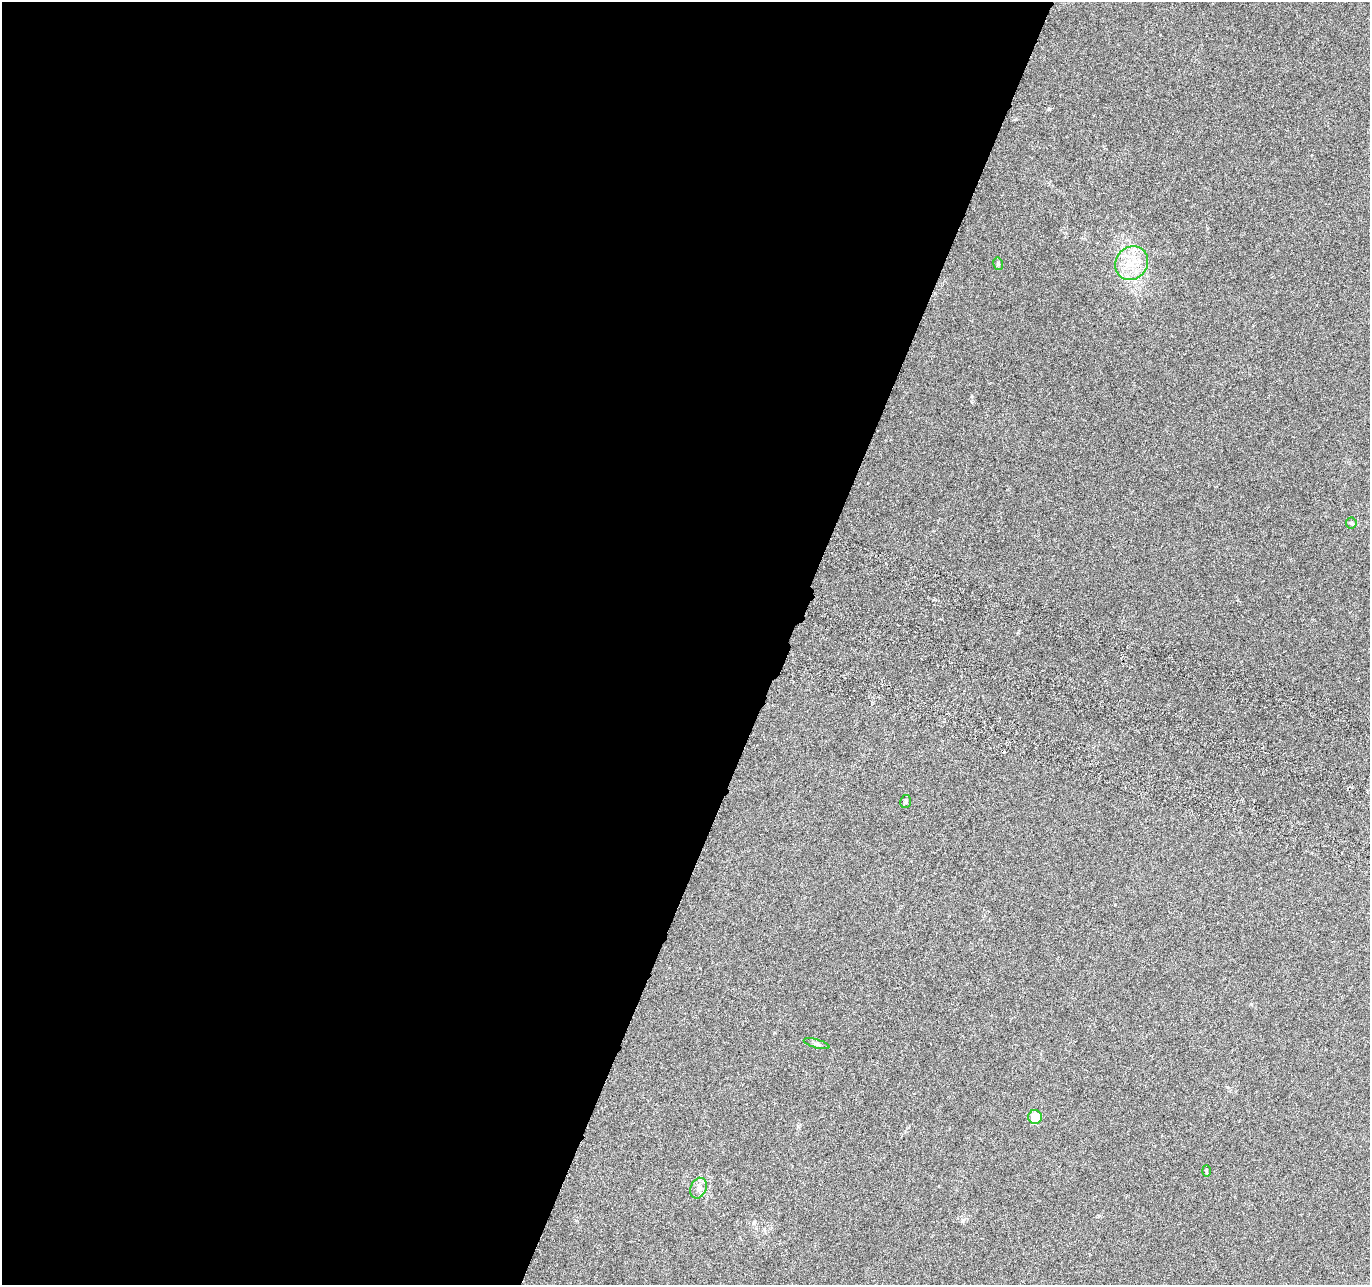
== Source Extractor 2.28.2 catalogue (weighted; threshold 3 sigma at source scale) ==
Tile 5 of 4 x 4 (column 1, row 2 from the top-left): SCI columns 23-1390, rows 2834-4116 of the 5526 x 5730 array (HDU 1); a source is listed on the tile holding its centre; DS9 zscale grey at full resolution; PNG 1372 x 1287 px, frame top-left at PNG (2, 2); each listed source drawn as its Kron ellipse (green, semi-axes under 4 px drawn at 4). Shown black and unused: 57% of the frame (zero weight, under 3 of 6 exposures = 3% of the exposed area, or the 3 px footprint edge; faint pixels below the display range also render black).
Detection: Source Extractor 2.28.2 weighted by HDU 2 'WHT'; one run over the whole footprint, this tile lists its part. Background 0.02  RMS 0.0034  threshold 0.0141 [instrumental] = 3 sigma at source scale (4.09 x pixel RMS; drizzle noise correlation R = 1.36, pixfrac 0.8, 0.0396/0.0396 arcsec/px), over >= 5 px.
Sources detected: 9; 1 cosmic-ray / hot-pixel residue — neither listed nor drawn; the other 8 listed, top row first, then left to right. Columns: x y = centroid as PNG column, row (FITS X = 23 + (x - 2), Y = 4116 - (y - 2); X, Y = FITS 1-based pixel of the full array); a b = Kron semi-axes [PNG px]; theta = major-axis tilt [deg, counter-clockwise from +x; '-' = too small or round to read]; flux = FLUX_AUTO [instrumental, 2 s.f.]
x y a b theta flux
1132 263 18 15 51 7.2
998 264 6 5 - 0.53
1351 523 5 5 - 0.47
906 802 6 5 - 0.57
817 1044 13 4 -16 0.76
1035 1117 7 7 - 5.5
1206 1171 6 4 -88 0.37
698 1188 10 8 69 1.7